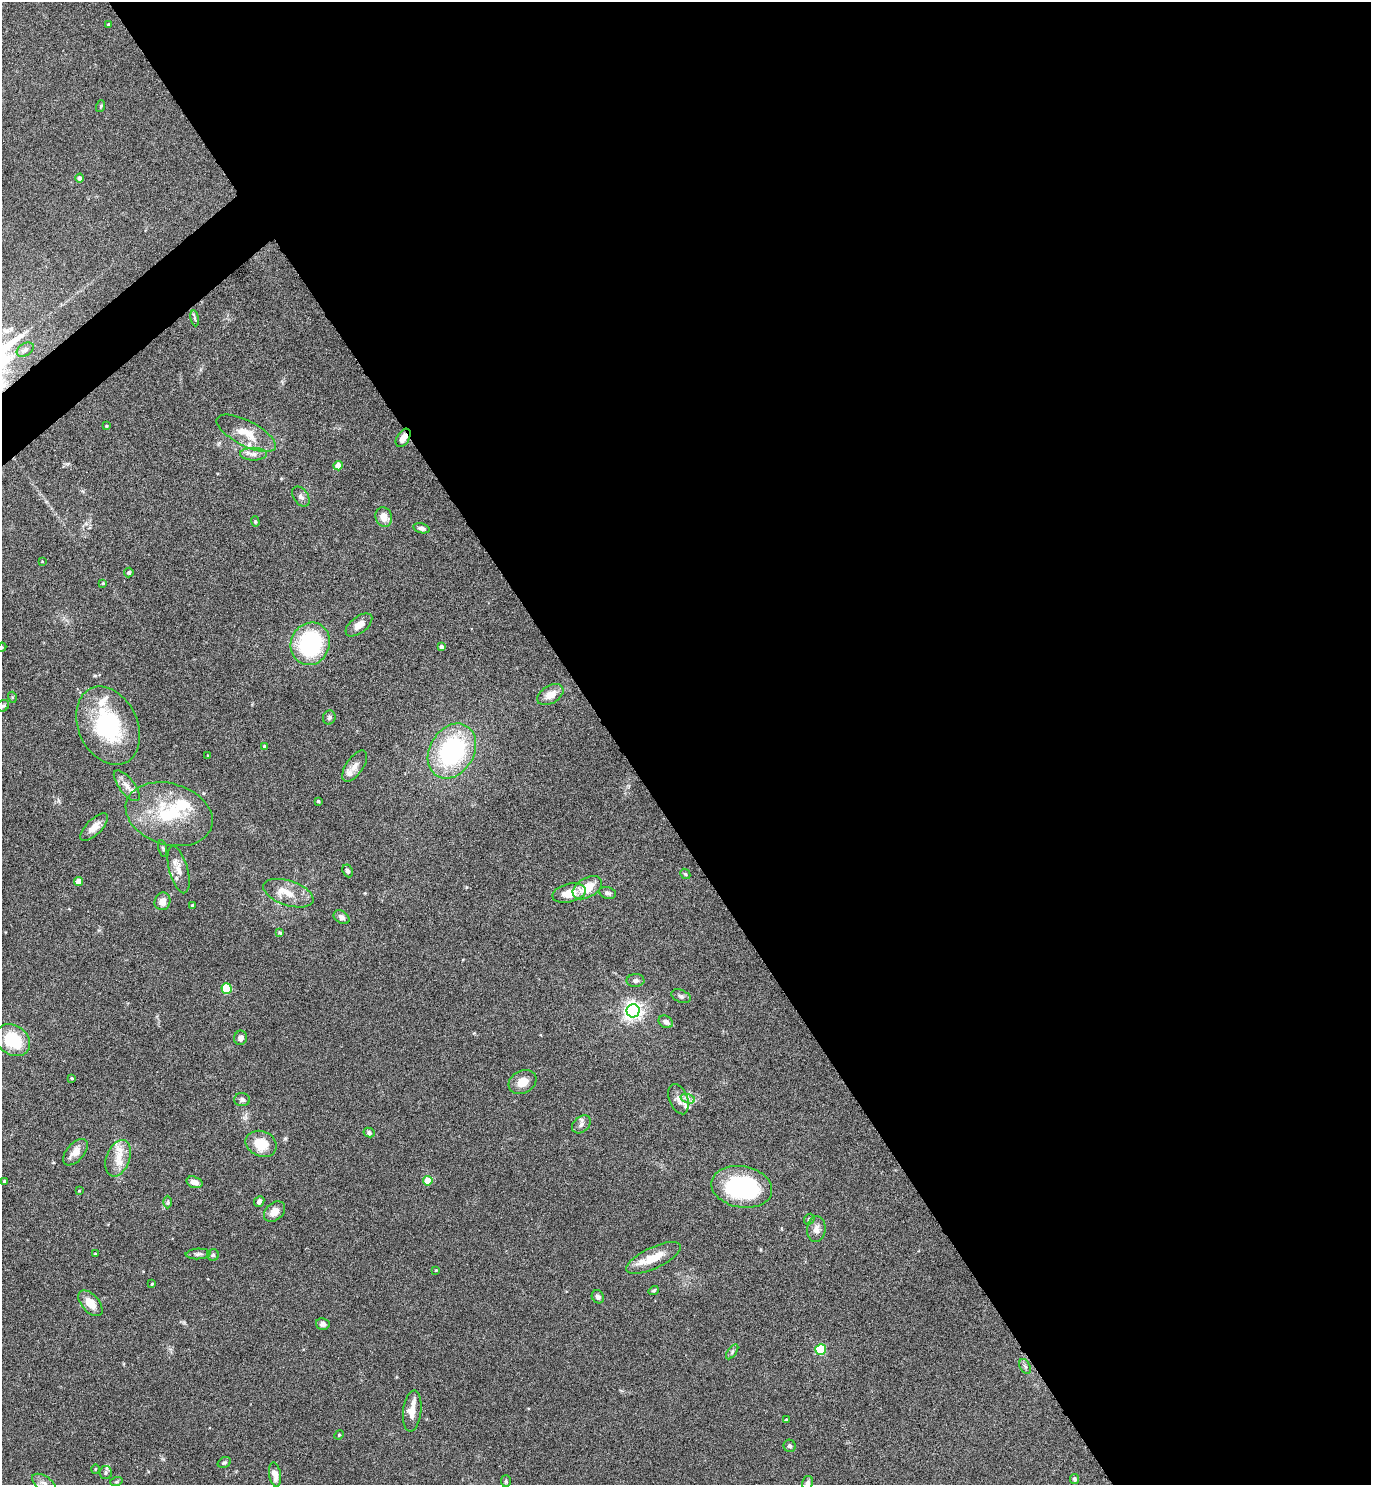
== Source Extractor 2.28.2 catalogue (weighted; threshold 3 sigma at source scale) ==
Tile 8 of 4 x 4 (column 4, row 2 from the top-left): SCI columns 4267-5635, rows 2971-4453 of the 5934 x 5937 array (HDU 1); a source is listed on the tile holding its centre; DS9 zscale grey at full resolution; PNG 1373 x 1487 px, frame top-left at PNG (2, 2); each listed source drawn as its Kron ellipse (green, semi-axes under 4 px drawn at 4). Shown black and unused: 56% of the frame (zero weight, under 4 of 8 exposures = <1% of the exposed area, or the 3 px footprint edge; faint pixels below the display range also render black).
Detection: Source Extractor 2.28.2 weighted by HDU 2 'WHT'; one run over the whole footprint, this tile lists its part. Background 0.0977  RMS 0.0048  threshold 0.0196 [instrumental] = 3 sigma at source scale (4.09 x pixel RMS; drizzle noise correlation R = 1.36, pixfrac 0.8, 0.05/0.05 arcsec/px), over >= 5 px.
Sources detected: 110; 10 inside a brighter listed object's ellipse — not listed separately; the other 100 listed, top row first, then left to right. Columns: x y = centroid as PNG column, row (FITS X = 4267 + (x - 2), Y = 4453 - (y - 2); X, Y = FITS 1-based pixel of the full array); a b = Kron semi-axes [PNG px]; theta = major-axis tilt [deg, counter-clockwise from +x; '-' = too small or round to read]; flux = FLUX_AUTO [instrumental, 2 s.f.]
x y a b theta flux
108 24 3 3 - 0.46
101 106 6 3 72 0.61
80 178 4 4 - 1.4
195 318 8 4 -81 0.74
25 350 9 6 31 1.5
107 426 3 3 - 0.49
246 433 33 12 -27 8.5
403 438 10 6 57 3.5
253 454 13 6 -1 2.3
338 466 4 4 - 5.3
301 496 11 7 -54 1.6
384 517 10 8 -72 4.3
255 522 5 4 - 0.53
421 528 8 5 -15 1.5
42 562 3 2 - 0.26
129 572 5 4 - 0.76
103 583 4 4 - 0.51
359 625 15 8 37 4
310 644 21 19 68 43
2 647 5 3 - 0.37
442 647 4 4 - 1.7
550 695 14 9 31 4.9
12 697 5 3 - 0.43
3 706 6 5 - 0.76
329 717 7 6 - 0.94
108 726 41 29 -65 41
265 747 4 4 - 1.2
452 751 29 22 59 57
208 755 3 2 - 0.32
355 766 18 8 56 3.1
127 786 18 7 -52 3.2
318 801 4 3 - 0.59
169 814 44 30 -17 29
94 827 18 7 44 4
163 848 8 3 -77 0.64
179 870 24 9 -75 4.8
347 871 6 5 - 1.2
685 874 6 4 -43 0.55
79 881 4 4 - 4.9
587 888 16 9 30 8.7
288 893 26 12 -18 8.1
569 893 17 9 13 6.7
608 893 8 5 -17 1.3
162 901 9 7 69 3.3
193 906 4 3 - 0.75
342 917 8 6 -35 1.7
280 933 4 4 - 0.6
635 981 9 6 3 1.5
227 988 5 5 - 21
681 996 10 6 -22 1.2
633 1011 6 6 - 200
666 1022 7 6 - 2.1
241 1038 7 6 - 2
13 1040 18 14 -36 20
72 1078 3 3 - 0.52
523 1082 14 11 29 5.2
678 1099 16 9 -68 2.8
688 1099 7 4 -18 1.3
242 1100 8 6 -3 1.3
581 1124 10 7 41 2
369 1132 5 4 - 1
261 1144 16 12 -23 9.6
75 1152 16 8 49 4.2
118 1158 19 11 70 7.1
4 1181 3 3 - 0.89
428 1181 5 4 - 8.1
194 1182 8 5 -16 3.1
742 1187 31 20 -10 48
79 1191 3 3 - 0.32
168 1202 6 4 90 0.65
259 1202 5 4 - 1.5
274 1212 12 8 41 4
809 1219 6 4 46 0.59
816 1229 13 9 85 2.8
95 1254 3 3 - 0.42
198 1254 12 5 3 1.4
213 1255 6 6 - 0.87
654 1258 29 10 25 8.7
436 1270 3 3 - 0.37
152 1284 4 3 - 0.42
654 1290 5 4 - 0.64
598 1297 7 6 - 1.4
90 1303 15 8 -48 6
323 1324 7 6 - 1.5
821 1350 5 5 - 31
732 1352 8 4 55 0.89
1025 1366 8 5 -64 0.98
412 1411 21 9 84 5.1
786 1420 3 3 - 0.92
339 1435 5 4 - 0.47
790 1446 6 6 - 0.99
224 1463 7 5 29 0.82
95 1469 4 3 - 0.37
106 1472 6 6 - 1.1
275 1475 12 6 -81 3.6
1075 1479 5 4 - 0.84
506 1481 6 5 - 0.69
116 1482 6 4 18 0.58
808 1483 7 5 77 1.4
44 1484 14 7 -35 2.4
Overlapping masked pixels (flux is a lower limit): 1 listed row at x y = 403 438
Isophote crosses this tile's border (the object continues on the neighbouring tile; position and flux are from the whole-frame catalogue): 3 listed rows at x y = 2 647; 808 1483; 44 1484